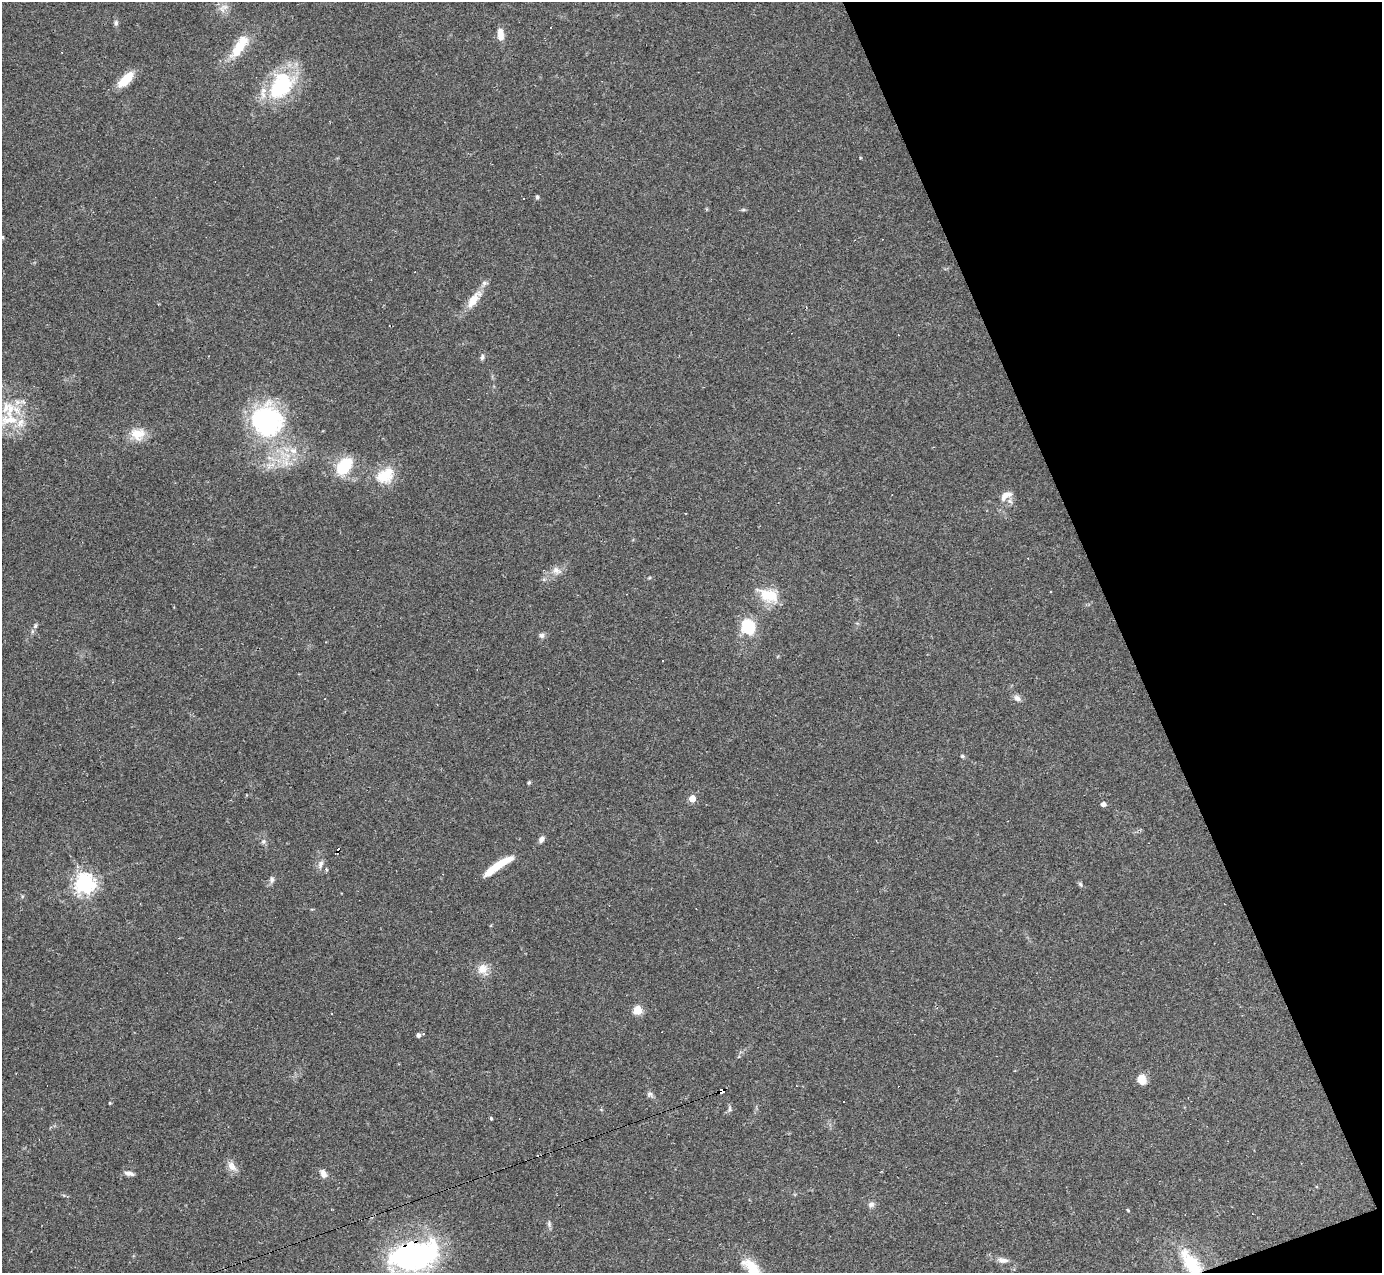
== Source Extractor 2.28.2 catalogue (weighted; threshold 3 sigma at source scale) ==
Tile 12 of 4 x 4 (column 4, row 3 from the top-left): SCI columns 4142-5521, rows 1548-2818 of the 5521 x 5508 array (HDU 1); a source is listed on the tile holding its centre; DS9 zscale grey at full resolution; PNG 1384 x 1275 px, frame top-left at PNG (2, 2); no overlay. Shown black and unused: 19% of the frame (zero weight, under 2 of 3 exposures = <1% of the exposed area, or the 3 px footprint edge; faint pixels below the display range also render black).
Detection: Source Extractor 2.28.2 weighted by HDU 2 'WHT'; one run over the whole footprint, this tile lists its part. Background 0.0849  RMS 0.0059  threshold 0.0267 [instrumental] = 3 sigma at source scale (4.5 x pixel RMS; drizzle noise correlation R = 1.50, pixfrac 1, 0.05/0.05 arcsec/px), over >= 5 px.
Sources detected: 79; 2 inside a brighter object's white glare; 9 cosmic-ray / hot-pixel residue — not listed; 9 inside a brighter listed object's ellipse — not listed separately; the other 59 listed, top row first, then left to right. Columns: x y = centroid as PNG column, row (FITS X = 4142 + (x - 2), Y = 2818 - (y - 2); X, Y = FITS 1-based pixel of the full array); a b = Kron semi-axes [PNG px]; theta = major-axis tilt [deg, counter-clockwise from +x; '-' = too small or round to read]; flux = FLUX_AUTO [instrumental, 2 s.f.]
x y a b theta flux
224 7 11 7 12 3.6
116 23 8 5 81 1.5
550 27 3 3 - 12
500 34 16 7 -82 5.2
239 47 32 14 58 16
125 80 20 9 44 14
279 88 43 26 35 42
537 197 6 5 - 1
523 199 3 2 - 0.55
743 210 6 4 18 0.81
2 237 4 3 - 1.1
474 300 29 11 53 10
482 357 8 5 79 1.4
9 420 31 14 1 19
267 421 40 36 -8 77
138 434 20 15 2 9.6
293 451 11 9 -15 4.9
344 466 19 12 50 24
385 475 26 19 32 17
1006 496 19 9 32 5.4
556 570 12 8 -39 3.5
769 595 25 13 -21 17
35 626 7 5 74 1.3
748 627 18 16 -72 20
541 635 7 7 - 1.8
1017 698 10 7 -36 2.7
325 699 2 2 - 0.41
962 756 5 4 - 1.2
529 782 5 4 - 0.83
692 799 5 5 - 9.8
1103 804 5 4 - 3.1
542 839 9 6 52 2.3
263 841 7 6 - 1.5
338 852 6 3 80 2.9
320 864 12 7 70 2.7
493 869 26 8 41 12
272 880 9 6 89 1.9
84 883 7 7 - 360
1080 884 8 5 -51 1.1
483 969 13 12 - 7.1
637 1010 5 5 - 28
418 1035 4 4 - 1.8
1142 1079 12 10 -77 5.9
722 1091 6 4 22 110
650 1094 10 6 -19 1.6
844 1102 3 2 - 0.44
110 1103 5 3 - 0.48
730 1109 9 4 82 1.3
491 1118 4 3 - 0.99
232 1166 15 9 -50 4.6
129 1173 12 5 -12 2.4
323 1173 11 7 -66 3.2
871 1204 8 7 - 2
1128 1210 4 3 - 0.73
549 1224 9 5 -82 1.5
415 1255 51 25 12 120
1003 1260 15 7 0 3
1192 1264 28 15 -52 25
753 1269 30 11 -56 18
Overlapping masked pixels (flux is a lower limit): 4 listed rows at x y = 338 852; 722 1091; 415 1255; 1192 1264
Isophote crosses this tile's border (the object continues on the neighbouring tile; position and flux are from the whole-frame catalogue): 5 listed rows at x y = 2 237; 9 420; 415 1255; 1192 1264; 753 1269